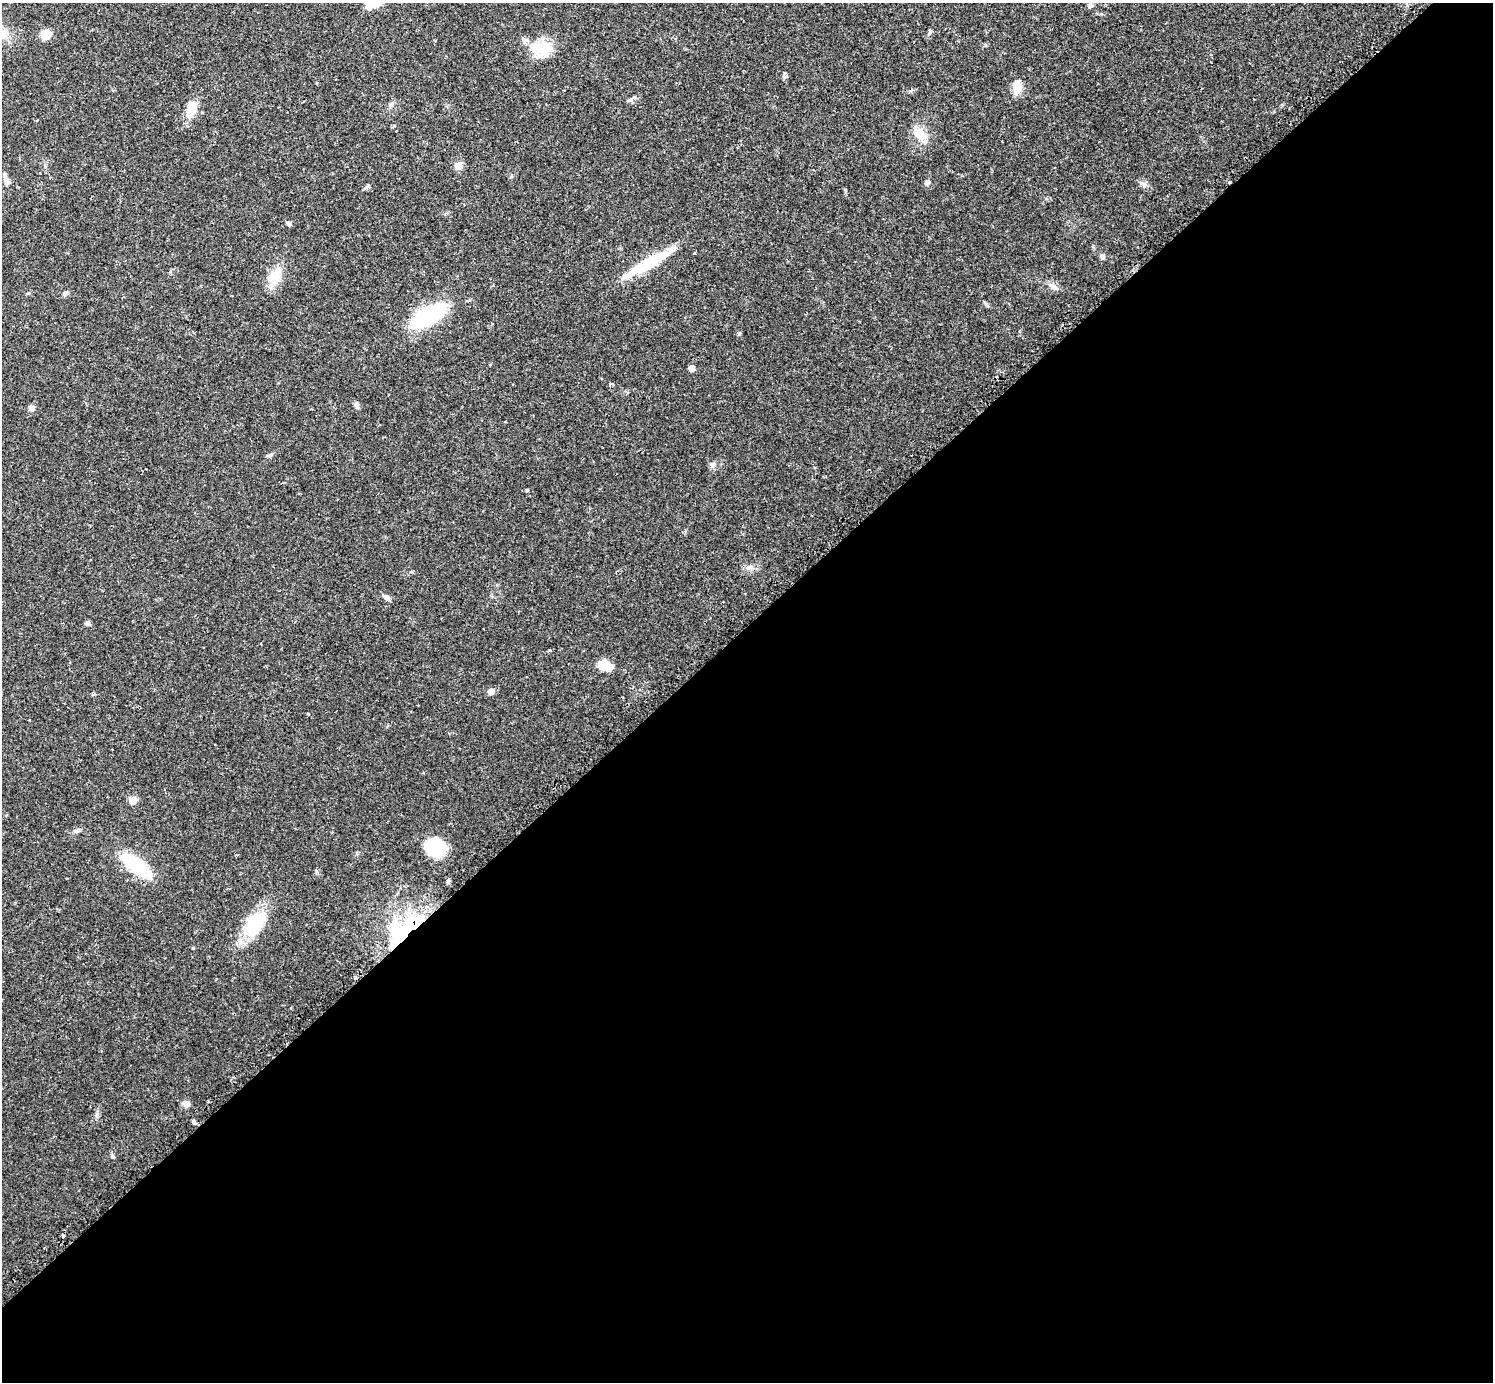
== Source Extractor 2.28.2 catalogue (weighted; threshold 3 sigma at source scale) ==
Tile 15 of 4 x 4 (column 3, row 4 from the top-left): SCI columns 3010-4500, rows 189-1568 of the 6041 x 6040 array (HDU 1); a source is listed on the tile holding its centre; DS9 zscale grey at full resolution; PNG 1495 x 1384 px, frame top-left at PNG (2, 3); no overlay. Shown black and unused: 55% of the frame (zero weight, under 2 of 3 exposures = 2% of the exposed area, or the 3 px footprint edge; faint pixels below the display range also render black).
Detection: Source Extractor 2.28.2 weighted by HDU 2 'WHT'; one run over the whole footprint, this tile lists its part. Background 0.079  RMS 0.0056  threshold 0.0251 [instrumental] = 3 sigma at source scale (4.5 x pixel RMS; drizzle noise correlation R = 1.50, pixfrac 1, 0.05/0.05 arcsec/px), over >= 5 px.
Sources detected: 54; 1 inside a brighter object's white glare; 2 cosmic-ray / hot-pixel residue — not listed; the other 51 listed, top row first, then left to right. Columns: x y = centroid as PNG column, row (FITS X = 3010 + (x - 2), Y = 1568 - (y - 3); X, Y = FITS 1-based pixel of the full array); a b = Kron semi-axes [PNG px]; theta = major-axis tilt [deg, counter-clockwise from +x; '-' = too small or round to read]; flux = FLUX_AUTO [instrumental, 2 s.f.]
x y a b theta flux
1090 6 7 6 - 1.4
3 33 12 11 - 4.9
46 34 11 9 28 7.1
541 49 28 21 5 16
785 76 7 4 19 0.9
317 83 3 2 - 0.83
1017 86 16 10 -87 6.4
630 100 7 5 19 1.3
391 105 8 5 53 1.4
191 109 22 10 68 9.7
37 120 4 3 - 0.44
920 135 19 12 -30 7.9
458 166 5 5 - 11
5 177 16 5 -66 2.5
927 183 7 6 - 1.3
1144 184 7 7 - 1.7
366 187 8 3 45 0.95
288 224 5 4 - 2.3
694 253 3 2 - 0.63
1102 257 6 6 - 1.5
649 263 52 10 30 28
275 277 23 14 67 10
1053 286 11 6 -54 2.3
65 294 7 6 - 1.3
987 305 8 4 -28 1.1
428 315 33 12 30 76
692 368 5 5 - 6.2
356 405 8 6 -69 1.3
31 408 7 7 - 2.1
270 455 8 5 37 1.1
713 464 8 7 - 1.7
527 490 4 3 - 0.54
749 568 12 3 -10 1.8
386 598 10 5 -42 1.8
87 623 6 6 - 1.3
549 650 4 3 - 3.1
604 665 14 9 -17 10
491 692 5 5 - 5.7
93 695 5 3 - 0.75
308 714 4 3 - 0.44
133 801 5 5 - 12
77 831 9 5 31 1.3
436 847 19 16 -39 27
136 865 29 10 -37 47
448 881 6 5 - 1.2
255 924 31 17 59 28
409 927 62 22 43 55
355 978 4 4 - 1.9
186 1104 8 7 - 3
194 1122 5 5 - 0.89
112 1156 6 4 -18 1
Overlapping masked pixels (flux is a lower limit): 2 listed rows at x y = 409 927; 355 978
Isophote crosses this tile's border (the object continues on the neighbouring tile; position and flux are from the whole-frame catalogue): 1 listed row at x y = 3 33
Unlisted compact peaks at least as high as the median listed source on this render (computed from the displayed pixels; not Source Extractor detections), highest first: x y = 97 1114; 845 190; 316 871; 930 31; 738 334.